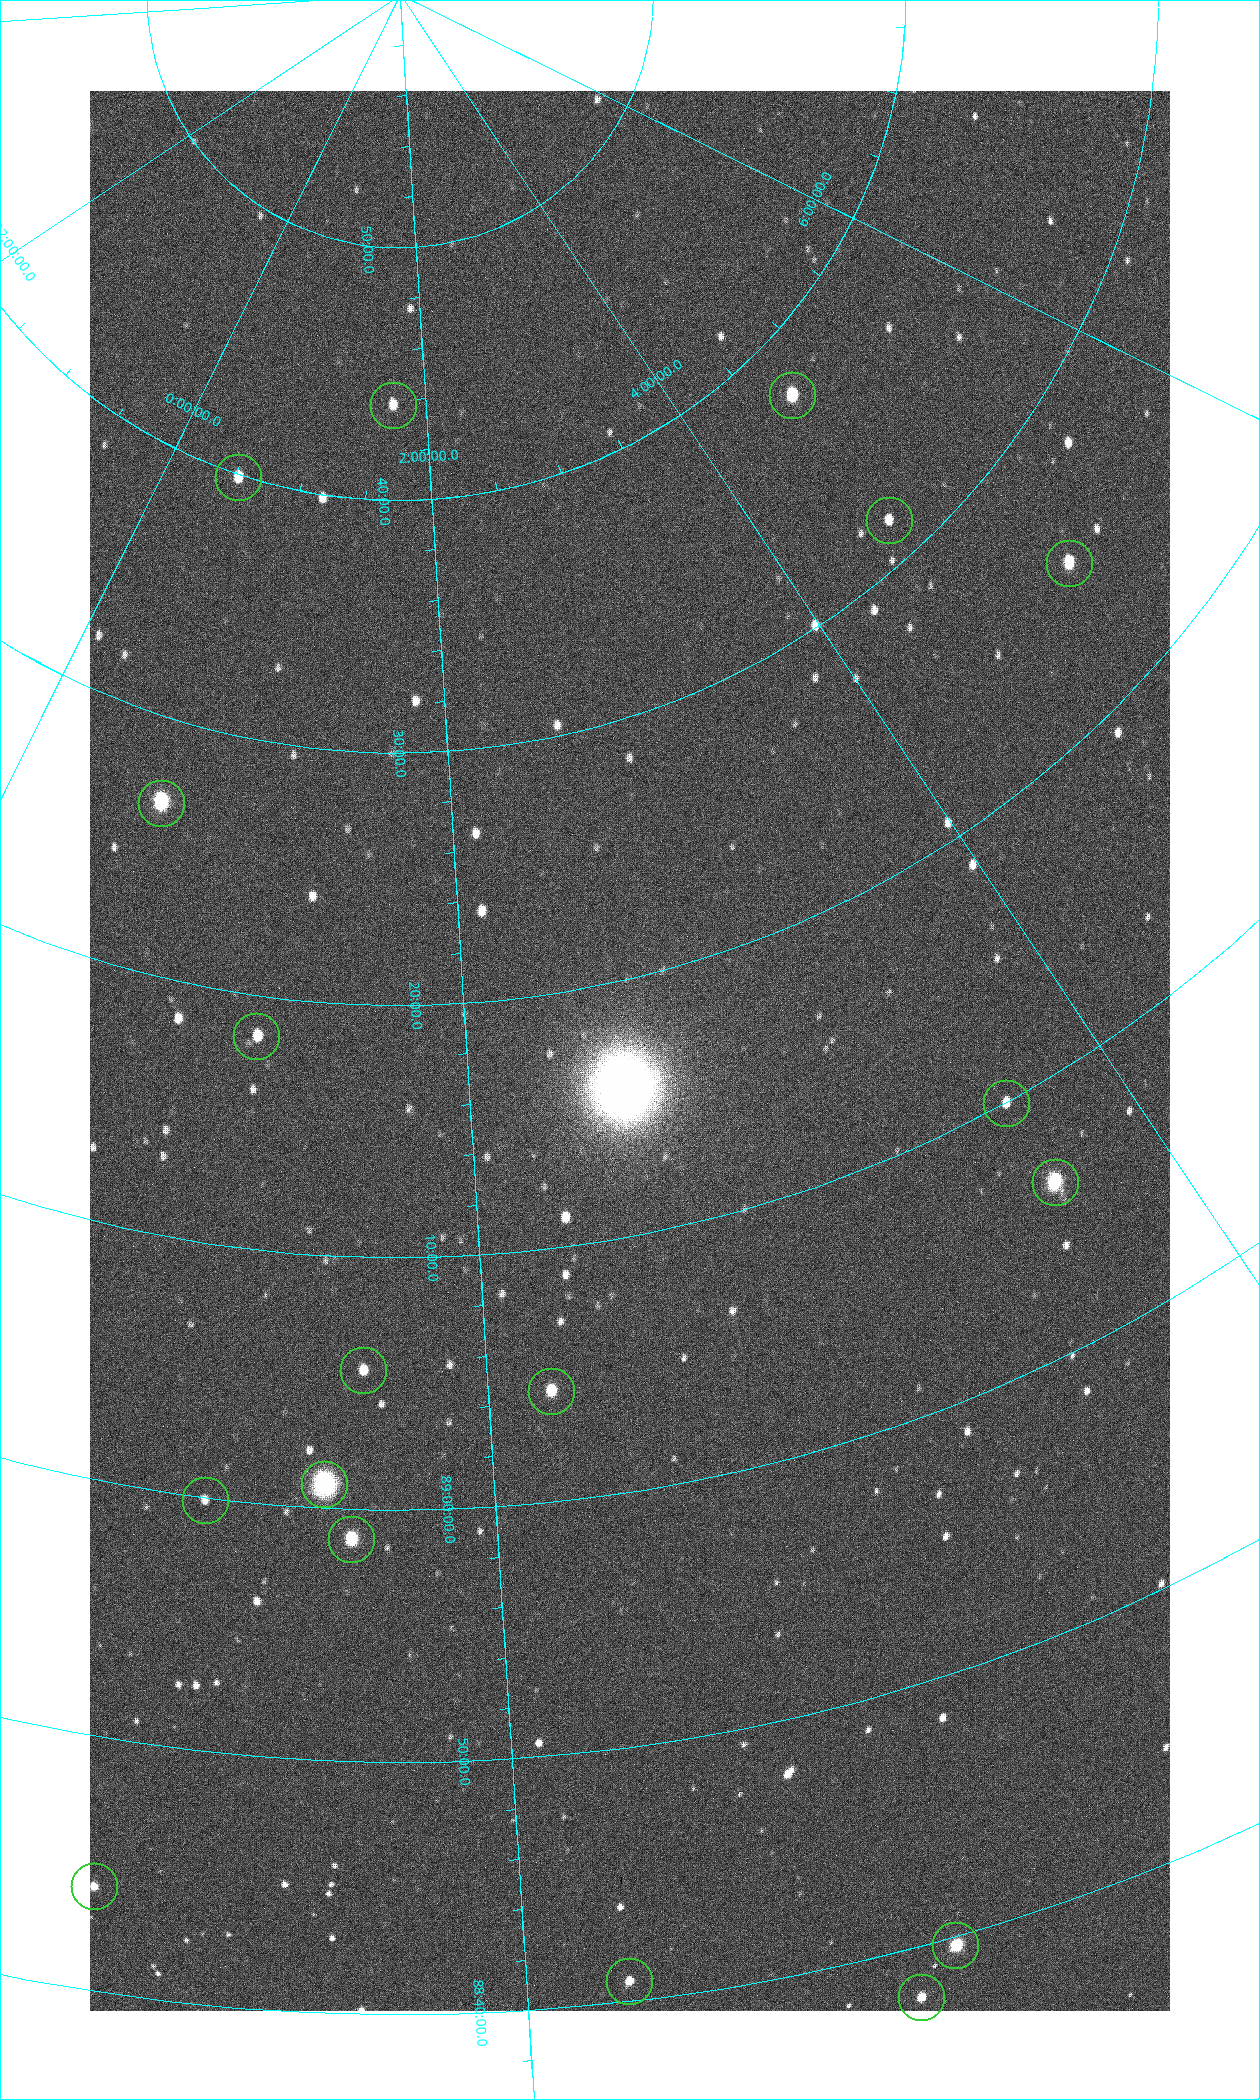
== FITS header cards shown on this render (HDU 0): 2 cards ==
NAXIS1  =                 1080 / length of data axis 1
NAXIS2  =                 1920 / length of data axis 2

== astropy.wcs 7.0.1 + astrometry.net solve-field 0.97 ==
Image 1080 x 1920 px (HDU 0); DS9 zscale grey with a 90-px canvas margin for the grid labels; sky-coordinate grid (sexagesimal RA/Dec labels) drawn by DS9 from the SOLVED WCS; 18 Tycho-2 reference stars matched to detected sources circled (green)
Header WCS: none
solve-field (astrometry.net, Tycho-2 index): SOLVED blind (the file carries no WCS)
Solved WCS: RA---TAN-SIP/DEC--TAN-SIP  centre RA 02:34:37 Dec +89:17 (38.65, +89.29 deg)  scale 2.37 arcsec/px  FOV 42.7' x 76.0'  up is +12 deg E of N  parity flipped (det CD > 0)
(file carries no celestial WCS; the grid is the blind solution)
Tycho-2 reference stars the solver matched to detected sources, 18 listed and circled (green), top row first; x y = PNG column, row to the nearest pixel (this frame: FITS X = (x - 90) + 1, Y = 1920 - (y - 91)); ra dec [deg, ICRS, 3 dp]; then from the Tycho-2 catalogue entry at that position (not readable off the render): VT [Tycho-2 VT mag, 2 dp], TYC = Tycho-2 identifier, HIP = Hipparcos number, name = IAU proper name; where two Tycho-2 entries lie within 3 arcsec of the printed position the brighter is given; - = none
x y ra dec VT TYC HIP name
792 395 70.692 +89.630 9.34 4629-37-1 - -
393 405 25.399 +89.729 11.04 4627-64-1 - -
238 477 7.906 +89.665 10.51 4627-6-1 - -
889 520 69.250 +89.526 11.02 4629-45-1 - -
1069 563 75.971 +89.421 9.41 4629-33-1 - -
161 803 9.931 +89.444 8.22 4627-49-1 3128 -
256 1036 18.559 +89.307 10.52 4627-75-1 - -
1006 1103 55.017 +89.166 11.19 4628-70-1 - -
1055 1182 55.225 +89.105 8.15 4628-68-1 17195 -
363 1370 24.867 +89.092 10.76 4627-125-1 - -
551 1391 32.549 +89.073 9.84 4628-149-1 - -
324 1484 23.461 +89.016 6.47 4627-259-1 7283 -
205 1500 19.000 +88.998 11.53 4627-46-1 - -
351 1539 24.587 +88.980 9.00 4627-86-1 - -
94 1886 17.187 +88.735 11.22 4627-80-1 - -
955 1945 42.246 +88.661 8.90 4628-20-1 - -
629 1981 32.945 +88.680 10.72 4628-99-1 - -
921 1997 40.943 +88.634 10.89 4628-71-1 - -